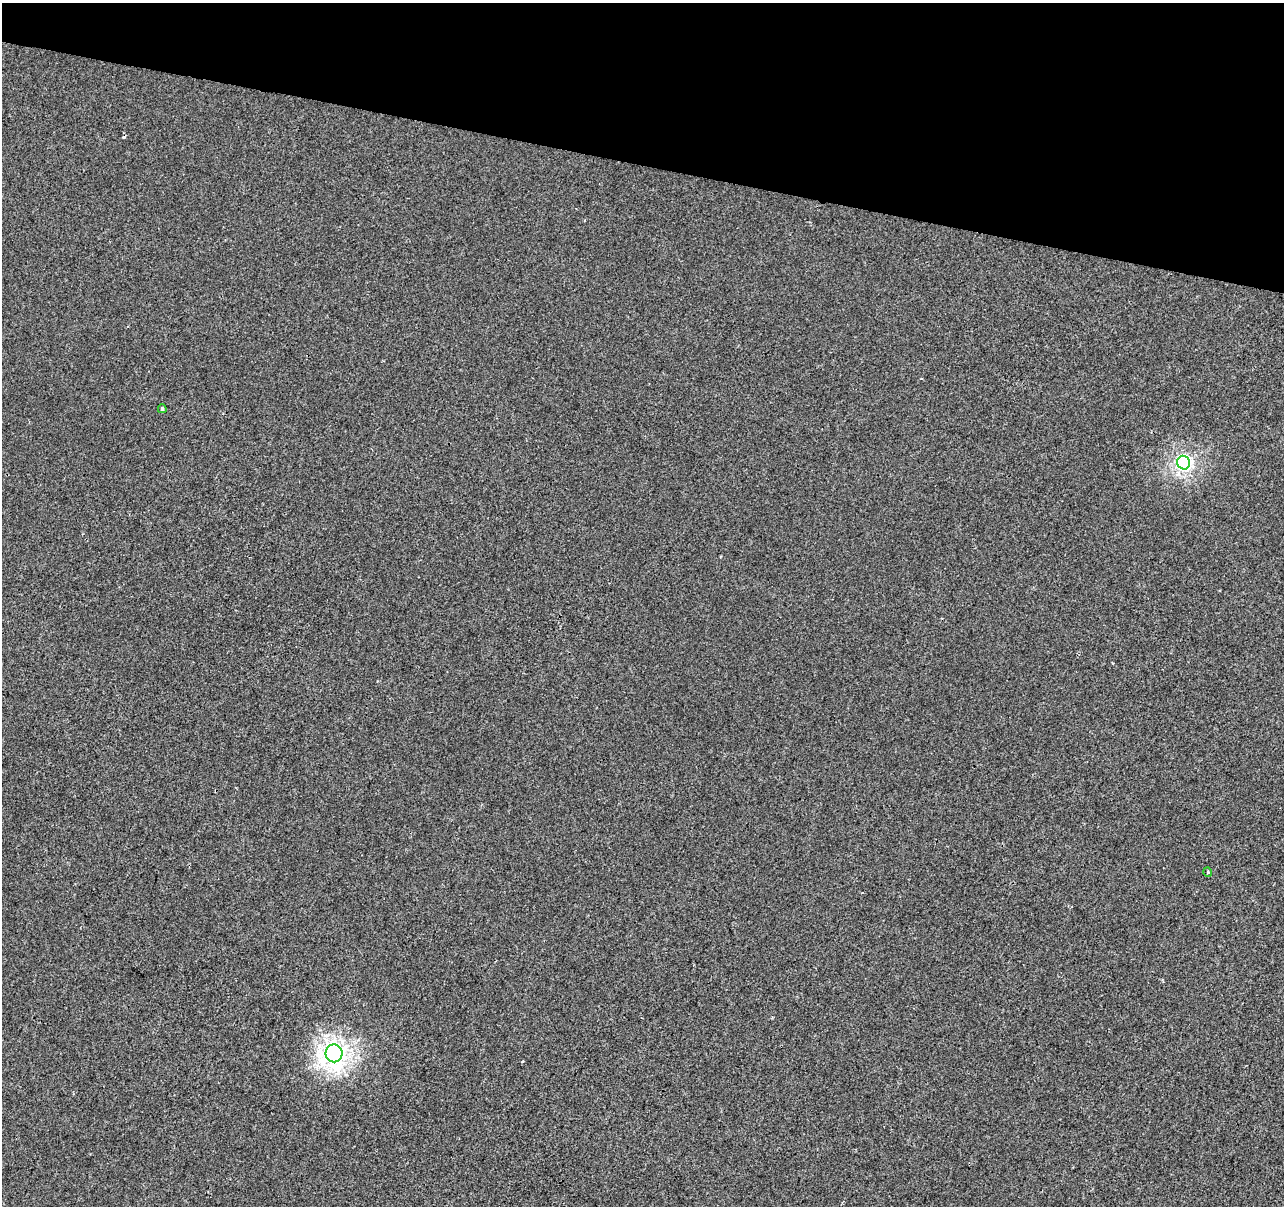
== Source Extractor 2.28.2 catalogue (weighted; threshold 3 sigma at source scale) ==
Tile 2 of 4 x 4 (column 2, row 1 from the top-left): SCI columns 1283-2564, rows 3834-5037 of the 5136 x 5319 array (HDU 1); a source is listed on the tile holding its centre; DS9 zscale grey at full resolution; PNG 1286 x 1208 px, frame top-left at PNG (2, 3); each listed source drawn as its Kron ellipse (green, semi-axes under 4 px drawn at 4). Shown black and unused: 14% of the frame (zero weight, under 2 of 3 exposures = <1% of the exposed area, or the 3 px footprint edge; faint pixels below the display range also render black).
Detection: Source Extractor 2.28.2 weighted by HDU 2 'WHT'; one run over the whole footprint, this tile lists its part. Background 3.32e-04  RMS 0.0042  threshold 0.0188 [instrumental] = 3 sigma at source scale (4.5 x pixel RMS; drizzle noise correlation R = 1.50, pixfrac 1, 0.0396/0.0396 arcsec/px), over >= 5 px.
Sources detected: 4; all 4 listed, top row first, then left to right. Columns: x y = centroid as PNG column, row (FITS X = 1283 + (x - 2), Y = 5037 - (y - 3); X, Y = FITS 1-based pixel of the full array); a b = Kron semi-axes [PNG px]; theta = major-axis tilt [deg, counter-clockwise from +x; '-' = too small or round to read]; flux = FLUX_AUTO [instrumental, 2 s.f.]
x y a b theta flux
162 409 4 4 - 0.74
1184 463 7 6 - 110
1208 872 5 3 - 0.4
334 1053 9 8 - 280